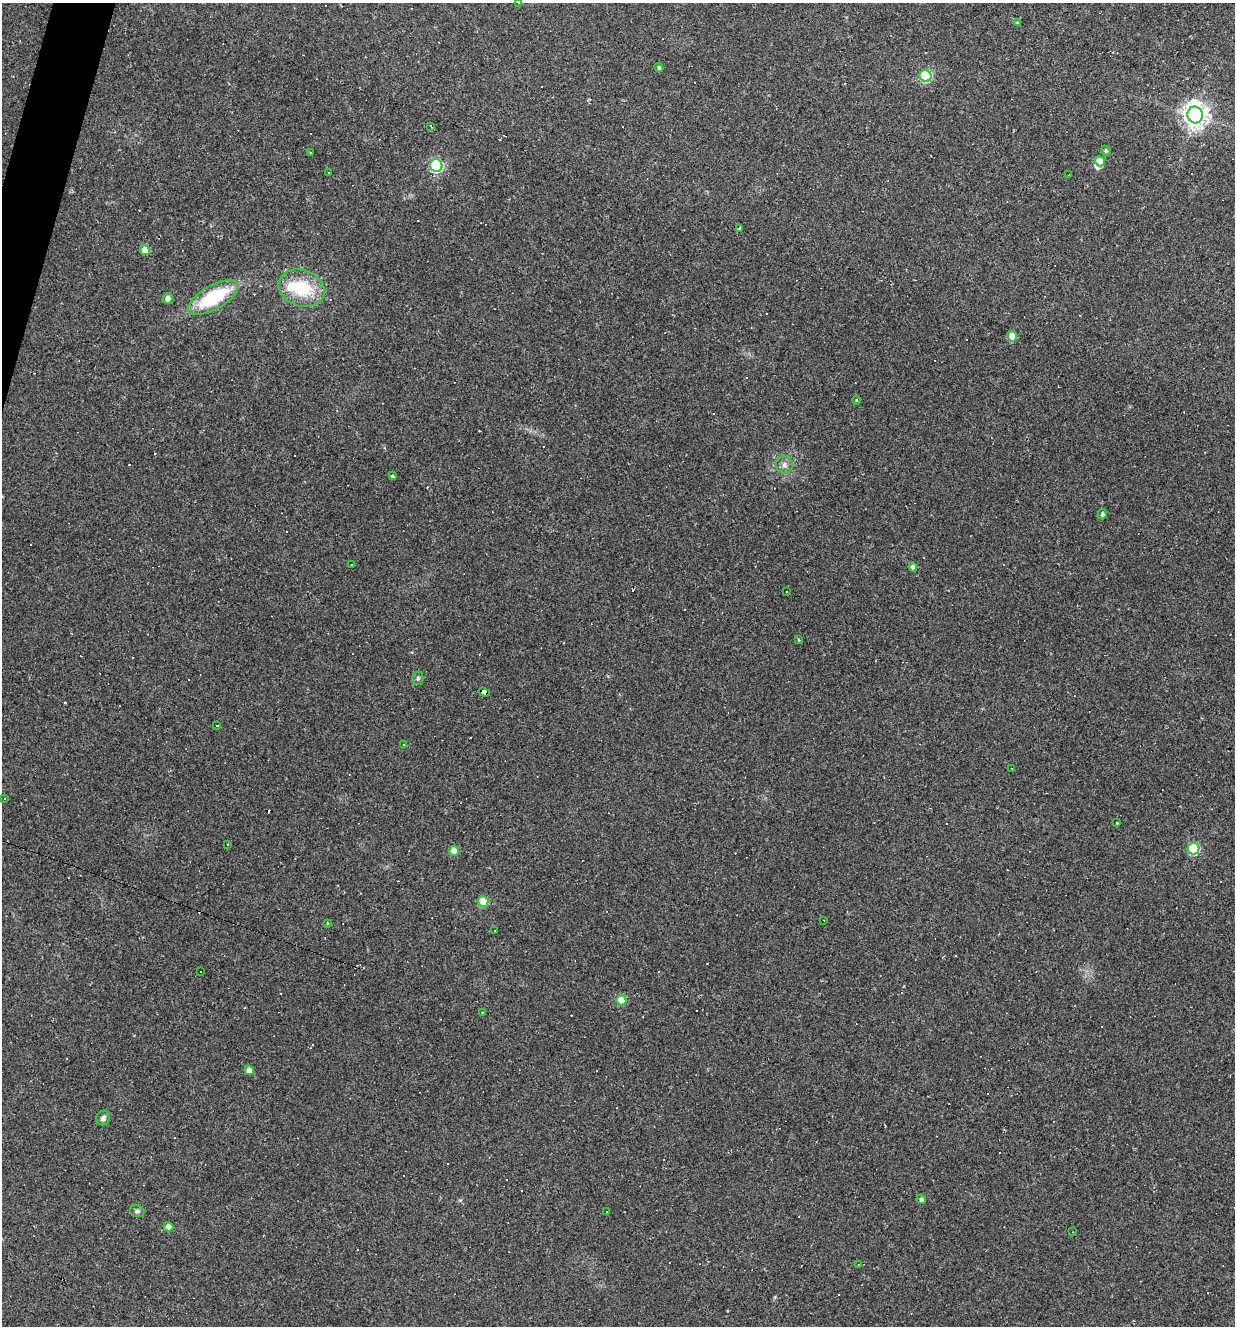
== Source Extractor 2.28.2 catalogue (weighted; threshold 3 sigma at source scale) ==
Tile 11 of 4 x 4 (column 3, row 3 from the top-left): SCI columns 2592-3824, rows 1325-2648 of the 5310 x 5295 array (HDU 1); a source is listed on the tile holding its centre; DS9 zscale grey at full resolution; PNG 1237 x 1328 px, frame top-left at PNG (2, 3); each listed source drawn as its Kron ellipse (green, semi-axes under 4 px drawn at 4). Shown black and unused: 1% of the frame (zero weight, under 2 of 3 exposures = <1% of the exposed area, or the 3 px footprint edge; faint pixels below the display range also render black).
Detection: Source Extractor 2.28.2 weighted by HDU 2 'WHT'; one run over the whole footprint, this tile lists its part. Background 0.108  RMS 0.0078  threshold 0.0349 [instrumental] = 3 sigma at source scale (4.5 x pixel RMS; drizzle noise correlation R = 1.50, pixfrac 1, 0.05/0.05 arcsec/px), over >= 5 px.
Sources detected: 106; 2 inside a brighter object's white glare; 53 cosmic-ray / hot-pixel residue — neither listed nor drawn; the other 51 listed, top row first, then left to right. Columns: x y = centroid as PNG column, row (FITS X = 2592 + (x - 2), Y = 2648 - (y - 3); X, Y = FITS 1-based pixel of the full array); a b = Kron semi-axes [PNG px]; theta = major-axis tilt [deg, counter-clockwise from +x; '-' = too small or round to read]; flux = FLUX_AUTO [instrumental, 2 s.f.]
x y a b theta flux
519 3 3 2 - 1.6
1017 23 4 3 - 1.5
659 68 4 4 - 1.6
926 76 6 6 - 73
1195 115 8 7 - 700
431 126 3 2 - 0.79
1106 151 5 4 - 1.3
310 152 3 3 - 0.62
1100 161 5 4 - 12
436 166 6 6 - 120
328 173 3 2 - 0.56
1068 175 3 2 - 0.45
739 229 3 3 - 3.3
145 250 5 5 - 12
301 288 23 18 -19 35
213 297 28 12 29 50
167 298 5 5 - 4.5
1012 336 5 5 - 15
856 400 5 3 - 0.63
784 465 9 8 - 3.5
392 476 4 3 - 5.8
1102 514 5 4 - 1.8
351 565 3 3 - 3.7
913 567 4 4 - 4.3
786 592 2 2 - 0.74
799 640 3 2 - 0.93
418 678 6 5 - 1.6
484 692 6 4 -19 70
217 726 3 3 - 3
403 744 3 2 - 0.58
1012 768 3 3 - 21
4 798 3 2 - 0.59
1117 823 3 3 - 0.62
228 844 2 2 - 0.65
1193 849 6 6 - 57
454 851 5 4 - 11
483 902 5 5 - 19
824 920 3 2 - 0.45
327 923 4 2 - 0.46
495 930 3 2 - 1.1
201 971 3 3 - 1.8
621 1000 5 5 - 19
482 1012 3 3 - 1.7
249 1070 5 4 - 5.4
103 1118 7 6 - 2.5
921 1199 5 4 - 1.9
137 1211 7 5 -16 1.9
606 1211 2 2 - 0.61
168 1227 5 4 - 5.6
1073 1232 2 2 - 0.43
858 1265 3 2 - 0.42
Overlapping masked pixels (flux is a lower limit): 1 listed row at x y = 484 692
Isophote crosses this tile's border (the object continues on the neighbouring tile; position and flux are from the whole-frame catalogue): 1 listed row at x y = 519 3